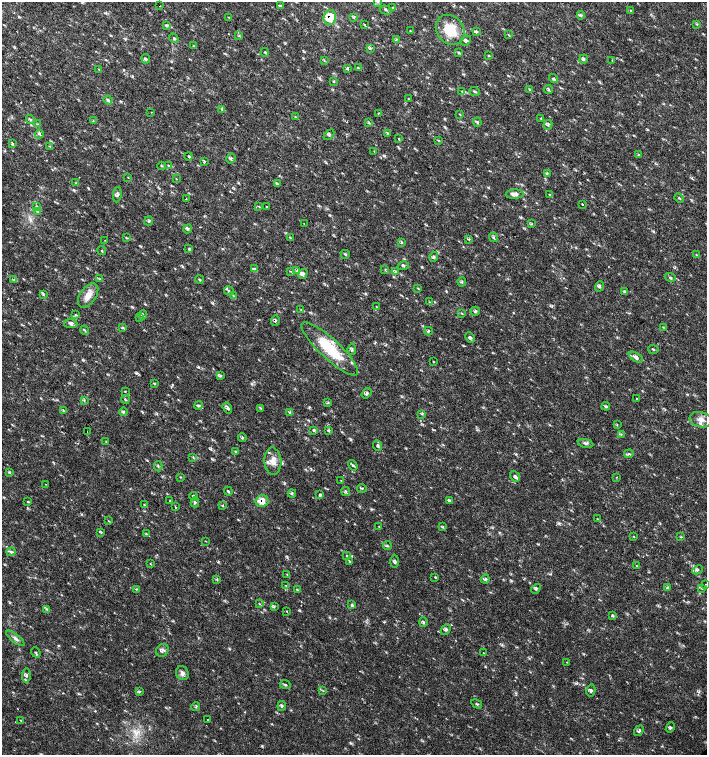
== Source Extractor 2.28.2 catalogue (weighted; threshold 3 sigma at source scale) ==
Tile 11 of 4 x 4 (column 3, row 3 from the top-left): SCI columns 3044-4453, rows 1507-3012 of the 6023 x 6029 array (HDU 1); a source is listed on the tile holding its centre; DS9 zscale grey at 2 x 2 block average (1 PNG px = mean of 2 x 2 image px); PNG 709 x 757 px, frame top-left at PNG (2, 2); each listed source drawn as its Kron ellipse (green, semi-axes under 4 px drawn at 4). Shown black and unused: <1% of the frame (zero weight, under 2 of 3 exposures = <1% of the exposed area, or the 3 px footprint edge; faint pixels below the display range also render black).
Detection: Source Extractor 2.28.2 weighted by HDU 2 'WHT'; one run over the whole footprint, this tile lists its part. Background 0.0182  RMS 0.003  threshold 0.0136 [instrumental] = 3 sigma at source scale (4.5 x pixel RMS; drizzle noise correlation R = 1.50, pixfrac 1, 0.0396/0.0396 arcsec/px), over >= 5 px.
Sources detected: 249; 1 cosmic-ray / hot-pixel residue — neither listed nor drawn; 6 inside a brighter listed object's ellipse — not listed separately; the other 242 listed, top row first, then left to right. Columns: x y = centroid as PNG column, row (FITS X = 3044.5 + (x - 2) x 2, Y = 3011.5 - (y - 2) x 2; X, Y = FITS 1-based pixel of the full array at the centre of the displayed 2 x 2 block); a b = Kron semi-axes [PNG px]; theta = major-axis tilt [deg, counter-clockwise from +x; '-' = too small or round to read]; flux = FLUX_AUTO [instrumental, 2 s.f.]
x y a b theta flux
377 2 3 2 - 0.66
160 6 2 2 - 0.39
281 6 4 3 - 1
393 8 3 3 - 1
386 10 6 3 -15 0.95
630 11 3 2 - 0.48
581 15 4 3 - 0.99
228 17 3 2 - 0.34
330 17 7 6 - 13
354 17 3 3 - 0.88
697 24 3 2 - 0.47
166 25 4 2 - 0.66
365 25 3 2 - 0.56
450 30 16 13 -54 20
410 31 3 2 - 0.37
476 31 4 4 - 0.96
508 35 3 2 - 0.53
239 36 4 2 - 0.52
174 38 5 2 - 0.71
396 40 3 2 - 0.53
466 41 5 4 - 1.5
193 46 3 2 - 0.47
370 48 4 3 - 0.87
265 52 4 3 - 0.92
459 53 4 3 - 0.87
488 56 3 2 - 0.59
146 59 5 3 - 0.86
584 59 4 3 - 0.9
324 60 3 2 - 0.46
612 60 2 2 - 0.39
358 68 4 2 - 0.54
99 69 3 2 - 0.6
347 69 3 3 - 0.64
553 78 4 3 - 1.2
333 81 3 2 - 0.64
529 89 3 3 - 0.56
549 89 4 2 - 0.74
462 91 2 2 - 0.36
475 91 5 3 - 0.98
408 99 3 2 - 0.37
108 100 4 3 - 1.1
222 109 4 2 - 0.71
151 112 2 2 - 0.44
378 113 3 2 - 0.58
460 114 3 2 - 0.45
295 117 3 2 - 0.49
541 119 3 3 - 0.55
30 120 4 3 - 1
93 121 3 2 - 0.43
477 122 4 3 - 0.92
369 123 3 2 - 0.52
37 124 4 2 - 0.57
548 125 5 3 - 0.9
387 133 3 2 - 0.5
39 134 4 2 - 0.85
329 135 6 3 46 1.3
399 139 3 2 - 0.55
438 140 3 2 - 0.49
12 144 4 2 - 0.45
50 146 3 2 - 0.49
374 151 2 2 - 0.85
638 155 3 2 - 0.4
189 156 4 2 - 0.9
231 158 5 3 - 0.9
204 161 3 2 - 0.54
168 165 3 2 - 0.42
161 166 4 2 - 0.56
547 174 3 2 - 0.66
128 177 3 2 - 0.29
176 179 3 2 - 0.27
75 183 3 3 - 0.47
277 183 4 2 - 0.65
515 194 9 4 2 2.6
550 194 4 2 - 0.7
117 195 8 4 84 1.7
679 198 5 3 - 0.76
186 199 2 2 - 0.33
582 204 2 2 - 1.2
36 206 3 3 - 0.74
259 206 3 2 - 0.49
266 207 2 2 - 0.75
37 211 3 3 - 0.83
149 221 5 3 - 0.79
304 224 2 2 - 0.9
531 224 3 2 - 0.44
188 229 5 3 - 0.84
493 237 5 3 - 1.1
126 238 3 2 - 0.52
290 238 4 2 - 0.49
469 239 3 2 - 0.49
105 240 2 2 - 0.29
401 242 4 2 - 0.53
189 249 4 3 - 0.77
102 250 4 2 - 0.62
345 254 5 2 - 0.71
696 255 3 2 - 0.6
434 257 5 3 - 0.96
403 266 6 2 16 0.87
254 269 4 3 - 0.82
385 269 3 2 - 0.47
297 270 4 2 - 0.41
290 271 3 2 - 0.43
395 272 3 2 - 0.6
303 274 5 3 - 1.4
670 277 5 2 - 0.88
14 279 3 2 - 0.6
100 279 4 2 - 0.63
199 279 4 2 - 0.69
462 282 5 2 - 0.74
599 286 5 3 - 1.1
418 288 3 2 - 0.53
229 291 5 2 - 1.1
624 291 3 2 - 0.57
43 294 3 2 - 0.52
88 295 14 7 55 6.3
234 296 4 2 - 0.79
429 302 3 2 - 0.39
376 306 2 2 - 0.37
301 310 3 2 - 0.48
475 311 5 3 - 0.96
462 313 3 2 - 0.52
76 315 3 3 - 0.7
143 315 5 3 - 1.1
139 317 3 2 - 0.56
275 320 5 3 - 1.1
71 323 7 4 -9 1.8
663 327 3 2 - 0.54
122 328 3 3 - 0.75
84 330 5 2 - 0.63
428 331 4 3 - 0.89
470 338 5 4 - 1.2
330 349 37 10 -43 32
352 349 6 2 82 0.97
653 349 5 2 - 0.7
636 357 8 4 -31 2.1
433 362 3 2 - 0.35
220 376 4 3 - 1
154 383 3 3 - 0.68
125 391 2 2 - 0.34
366 393 6 3 54 1.5
125 399 4 2 - 0.67
637 399 2 2 - 0.73
84 400 3 2 - 0.52
328 403 4 2 - 0.58
198 405 4 3 - 1.1
606 406 4 3 - 0.99
227 408 6 4 -57 1.5
261 408 3 3 - 0.62
63 410 3 2 - 0.41
123 412 4 3 - 0.98
290 413 3 2 - 0.6
422 414 3 2 - 0.6
700 420 11 7 -16 5.1
617 425 3 2 - 0.36
314 430 4 3 - 1
329 431 3 3 - 0.9
87 432 2 2 - 0.55
621 434 3 2 - 0.48
242 437 4 3 - 0.87
106 441 3 2 - 0.41
585 443 8 3 -10 1.4
378 445 5 3 - 1.2
235 451 3 2 - 0.66
629 454 5 3 - 1
193 457 3 2 - 0.52
273 461 13 8 -87 6.8
353 465 5 3 - 0.97
158 466 5 2 - 0.6
9 472 3 2 - 0.57
515 476 6 4 -50 1.8
180 477 3 2 - 0.49
616 477 2 2 - 0.55
341 481 3 2 - 0.32
46 484 2 2 - 0.4
362 488 5 2 - 0.68
228 491 4 3 - 0.81
346 491 4 2 - 0.71
292 494 4 2 - 0.63
320 494 4 3 - 0.88
193 496 4 2 - 0.72
170 501 2 2 - 0.47
262 501 6 5 - 6.6
450 501 4 3 - 0.83
28 502 4 2 - 0.57
195 502 5 3 - 1.3
144 505 3 3 - 0.65
222 506 4 2 - 0.58
176 507 2 2 - 2.9
597 519 3 2 - 0.35
108 521 3 2 - 0.36
379 527 3 2 - 0.39
443 527 3 3 - 0.7
101 532 3 2 - 0.53
146 534 3 2 - 0.41
634 537 3 2 - 0.34
681 537 3 2 - 0.51
205 541 3 2 - 0.28
387 546 4 2 - 0.64
11 552 4 4 - 1.4
347 556 2 2 - 0.56
349 561 3 2 - 0.52
395 561 6 3 89 1.2
150 564 3 2 - 0.34
637 566 2 2 - 0.33
697 570 5 2 - 0.88
287 574 3 2 - 0.44
435 577 3 2 - 0.61
217 579 3 2 - 0.49
485 579 4 2 - 0.79
705 584 2 2 - 0.33
286 586 3 2 - 0.46
667 587 4 2 - 0.67
702 588 3 2 - 0.56
136 589 3 3 - 0.58
297 589 4 3 - 0.63
536 589 5 3 - 0.95
259 604 3 2 - 0.44
352 605 3 3 - 1.5
274 607 3 2 - 0.6
46 609 4 2 - 0.66
286 611 3 2 - 0.34
612 615 4 3 - 0.72
423 622 5 3 - 1.1
446 629 6 3 46 1.4
15 638 11 3 -39 2.3
162 650 7 6 - 2.2
36 652 5 2 - 0.61
483 653 2 2 - 0.36
567 662 2 2 - 0.3
182 673 7 6 - 2.7
26 675 7 3 88 1.7
285 685 6 3 -26 0.99
139 691 4 3 - 0.77
323 691 3 2 - 0.43
591 691 6 4 78 1.6
477 704 6 2 -30 0.75
282 706 5 3 - 1.1
196 707 4 2 - 0.65
20 720 3 2 - 0.38
207 720 2 2 - 0.53
670 728 5 3 - 1
639 731 6 3 52 1.4
Overlapping masked pixels (flux is a lower limit): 3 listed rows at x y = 330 17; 275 320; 262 501
Isophote crosses this tile's border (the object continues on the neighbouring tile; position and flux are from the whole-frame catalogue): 1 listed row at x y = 377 2
Diffuse or blended objects may show on this block-average render without a row.